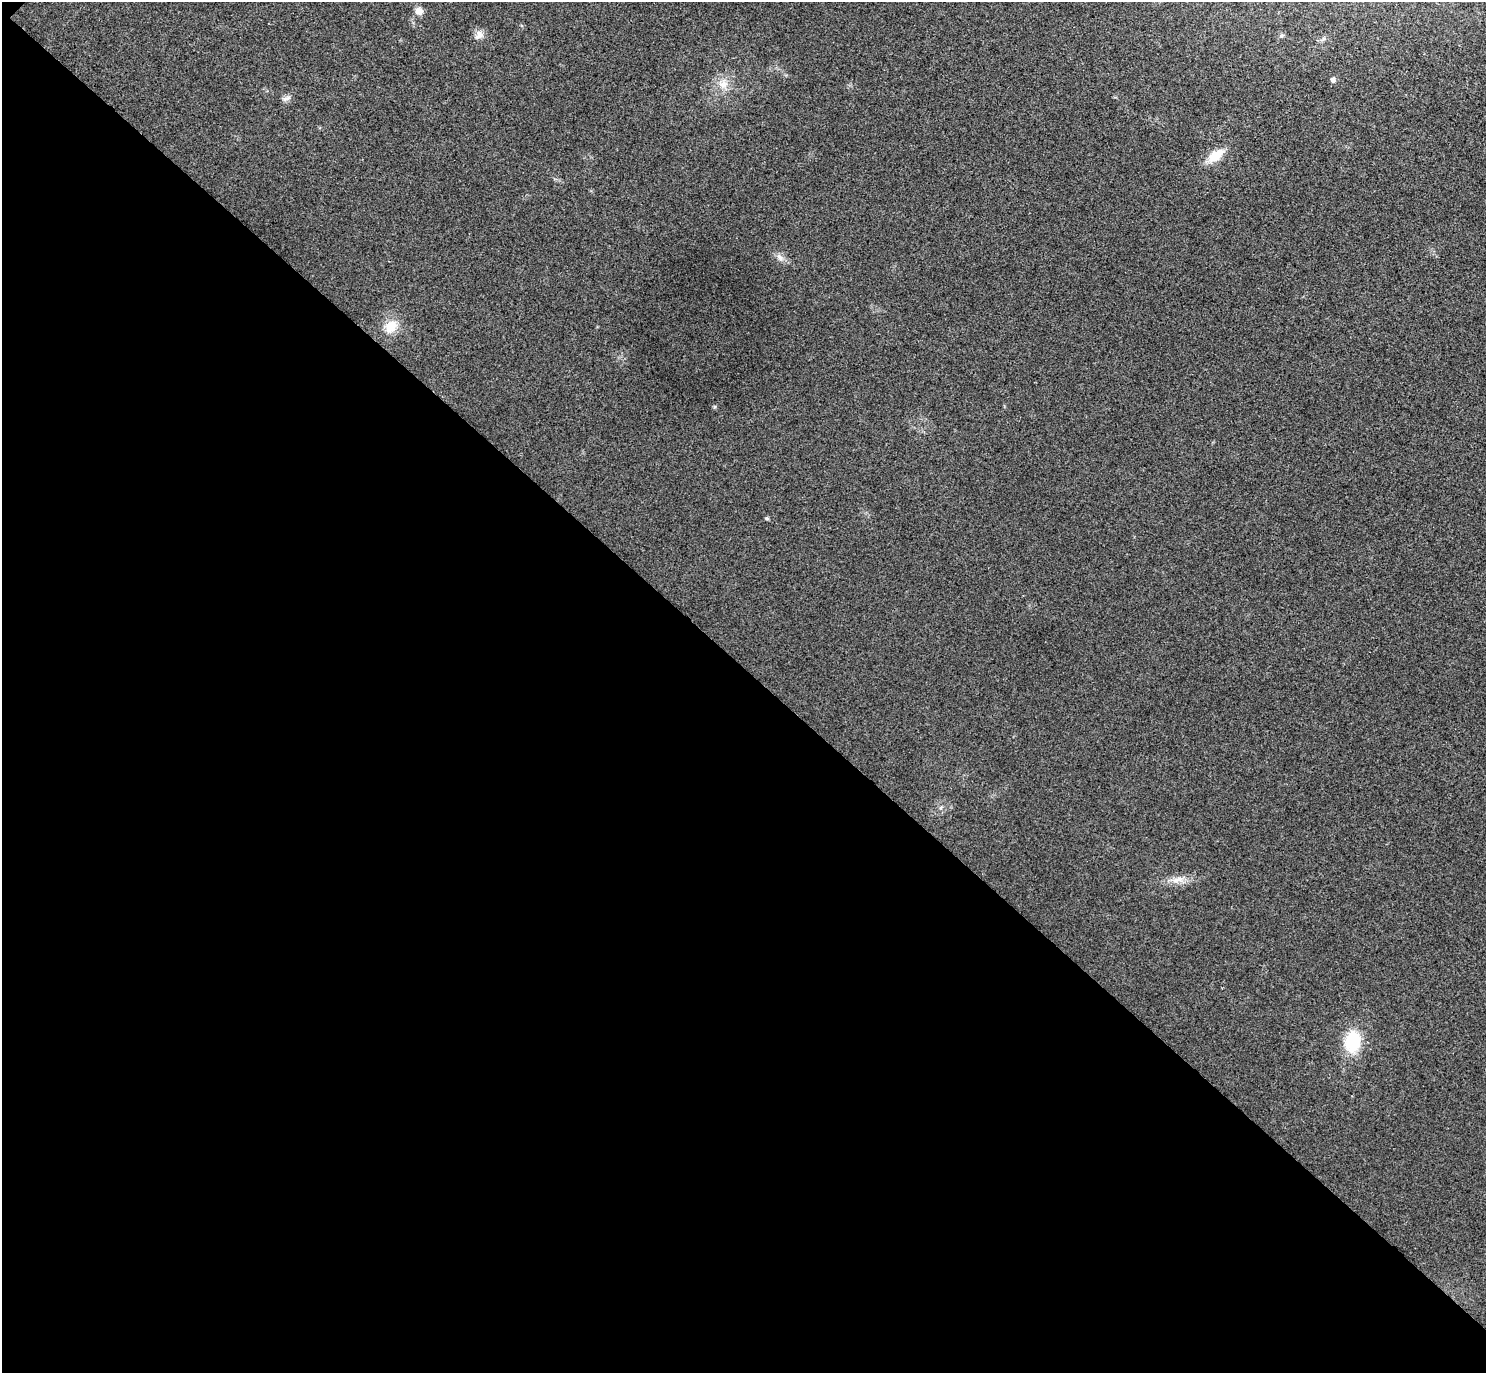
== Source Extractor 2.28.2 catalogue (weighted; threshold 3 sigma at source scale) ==
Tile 9 of 4 x 4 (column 1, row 3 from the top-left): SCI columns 45-1528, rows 1572-2942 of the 6023 x 6026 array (HDU 1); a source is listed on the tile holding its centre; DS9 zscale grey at full resolution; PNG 1488 x 1375 px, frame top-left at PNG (2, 2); no overlay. Shown black and unused: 51% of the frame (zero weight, under 3 of 4 exposures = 6% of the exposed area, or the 3 px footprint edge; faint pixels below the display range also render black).
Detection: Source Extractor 2.28.2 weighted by HDU 2 'WHT'; one run over the whole footprint, this tile lists its part. Background 0.0272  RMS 0.0062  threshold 0.0281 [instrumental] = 3 sigma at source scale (4.5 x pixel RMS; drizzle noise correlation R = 1.50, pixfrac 1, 0.05/0.05 arcsec/px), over >= 5 px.
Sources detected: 13; all 13 listed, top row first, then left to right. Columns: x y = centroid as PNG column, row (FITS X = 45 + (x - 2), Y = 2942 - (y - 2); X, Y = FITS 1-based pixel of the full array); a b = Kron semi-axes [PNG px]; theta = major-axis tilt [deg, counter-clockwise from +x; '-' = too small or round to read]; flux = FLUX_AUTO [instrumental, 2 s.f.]
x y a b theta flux
419 11 9 9 - 4.3
479 35 14 10 47 3.9
1282 35 5 5 - 0.97
1333 80 5 5 - 2.2
723 84 14 13 - 7.5
286 98 13 6 20 2.3
1215 156 19 10 36 13
780 257 12 7 -51 3.1
391 326 15 13 42 12
767 518 5 4 - 0.96
941 808 6 4 60 1.1
1177 879 20 8 14 6.5
1352 1042 25 17 85 28
Unlisted compact peaks at least as high as the median listed source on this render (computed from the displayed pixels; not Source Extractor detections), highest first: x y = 715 407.